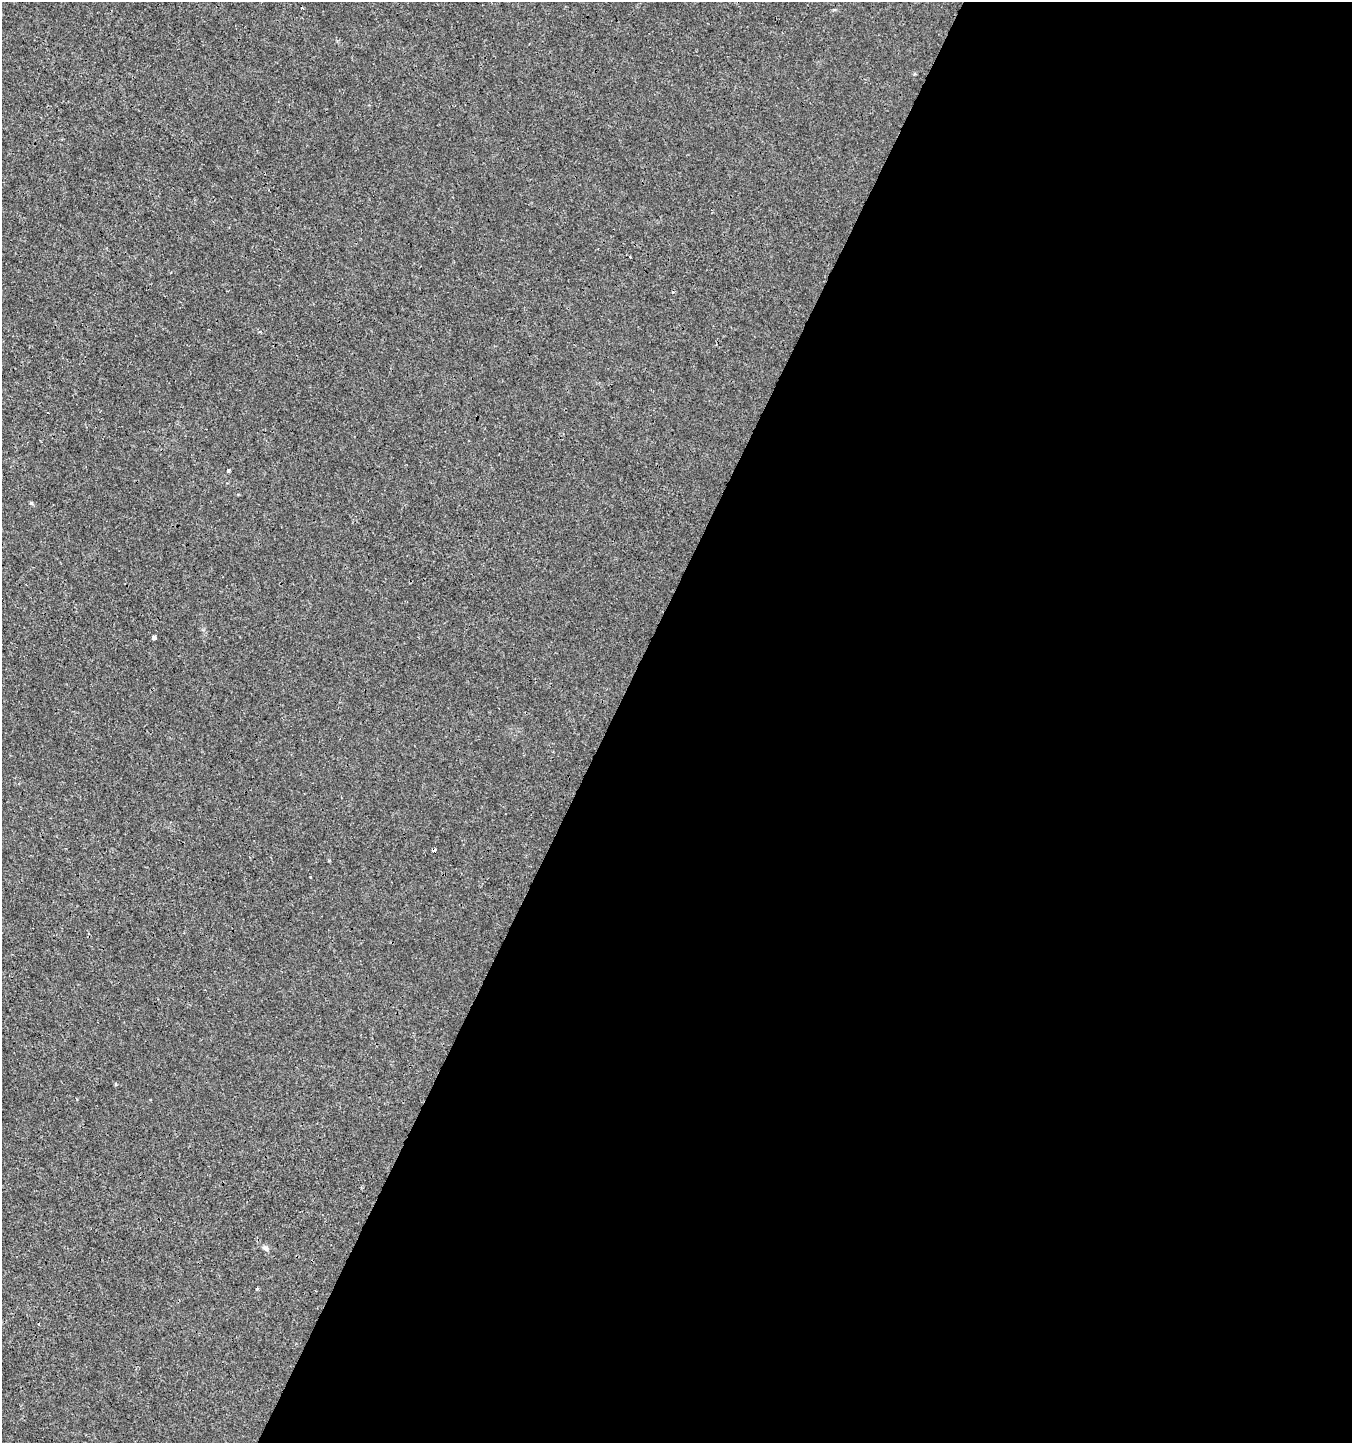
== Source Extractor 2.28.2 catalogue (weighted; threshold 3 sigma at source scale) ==
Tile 12 of 4 x 4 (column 4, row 3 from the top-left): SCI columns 4251-5600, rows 1448-2888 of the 5865 x 5770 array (HDU 1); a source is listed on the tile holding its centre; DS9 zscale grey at full resolution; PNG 1354 x 1445 px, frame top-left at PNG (2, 2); no overlay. Shown black and unused: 55% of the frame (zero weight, under 3 of 4 exposures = <1% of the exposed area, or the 3 px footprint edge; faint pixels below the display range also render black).
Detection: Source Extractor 2.28.2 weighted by HDU 2 'WHT'; one run over the whole footprint, this tile lists its part. Background 2.56e-04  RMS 0.0013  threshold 0.00598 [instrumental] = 3 sigma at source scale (4.5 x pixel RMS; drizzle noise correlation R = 1.50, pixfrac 1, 0.0396/0.0396 arcsec/px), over >= 5 px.
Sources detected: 9; all 9 listed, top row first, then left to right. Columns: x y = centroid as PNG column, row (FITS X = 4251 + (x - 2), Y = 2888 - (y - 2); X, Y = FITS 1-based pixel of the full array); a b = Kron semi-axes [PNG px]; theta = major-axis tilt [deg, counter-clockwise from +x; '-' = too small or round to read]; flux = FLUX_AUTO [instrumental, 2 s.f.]
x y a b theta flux
302 8 3 2 - 0.15
630 257 2 2 - 0.12
228 470 3 3 - 0.68
31 503 5 4 - 0.17
154 637 4 4 - 1.1
434 850 5 3 - 0.5
310 877 2 2 - 0.1
265 1248 10 6 -37 0.41
257 1288 5 3 - 0.15
Overlapping masked pixels (flux is a lower limit): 1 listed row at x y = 434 850